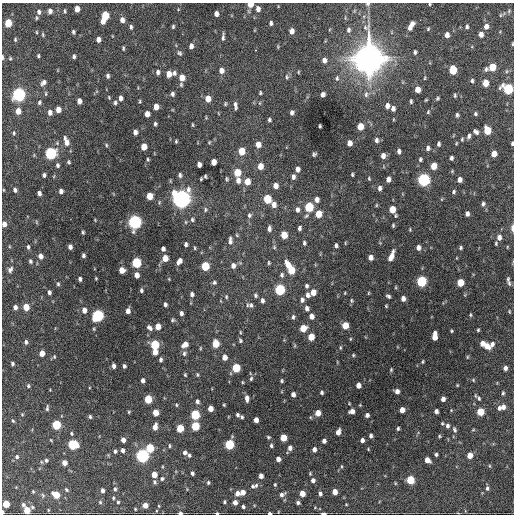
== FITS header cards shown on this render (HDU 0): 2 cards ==
NAXIS1  =                  512 / Axis length
NAXIS2  =                  512 / Axis length

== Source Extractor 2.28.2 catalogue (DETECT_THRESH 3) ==
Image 512 x 512 px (HDU 0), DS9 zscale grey, 1 PNG px = 1 image px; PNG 516 x 516 px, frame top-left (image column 1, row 512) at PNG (2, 3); no overlay
Background 1050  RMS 34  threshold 103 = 3 sigma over >= 5 px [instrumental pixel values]
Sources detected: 409; all 409 listed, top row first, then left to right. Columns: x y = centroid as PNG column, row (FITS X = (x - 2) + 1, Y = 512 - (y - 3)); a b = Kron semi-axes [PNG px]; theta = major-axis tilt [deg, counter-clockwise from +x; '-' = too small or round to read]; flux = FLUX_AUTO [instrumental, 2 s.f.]
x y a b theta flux
250 4 5 4 - 2.6e+04
368 4 6 4 1 3.4e+03
429 4 3 3 - 2.0e+03
77 9 5 4 - 1.7e+04
258 9 6 5 - 1.1e+04
50 11 6 4 -89 9.0e+03
65 11 5 3 - 3.3e+03
39 12 6 5 - 7.1e+03
216 14 5 4 - 9.9e+03
105 15 6 5 - 6.1e+04
500 15 5 3 - 2.3e+03
37 18 5 3 - 2.6e+03
122 20 6 5 - 1.1e+04
103 21 5 4 - 1.4e+04
8 23 5 5 - 6.3e+04
271 23 5 4 - 5.5e+03
411 24 6 4 45 1.3e+04
486 26 6 5 - 1.2e+04
131 27 6 4 -83 4.4e+03
173 27 4 3 - 3.2e+03
467 27 5 4 - 4.1e+03
410 28 5 4 - 9.1e+03
428 29 5 3 - 2.4e+03
349 30 7 5 75 5.4e+03
292 31 5 4 - 1.4e+04
36 32 4 3 - 1.8e+03
73 32 4 3 - 3.8e+03
43 34 6 3 -82 2.6e+03
481 34 5 4 - 1.2e+04
447 35 5 4 - 1.3e+04
223 37 9 3 83 5.9e+03
98 39 5 4 - 1.1e+04
15 40 5 3 - 2.8e+03
512 44 5 3 - 2.2e+03
191 46 5 4 - 9.2e+03
278 47 6 3 -90 2.1e+03
123 48 5 3 - 3.0e+03
256 50 3 2 - 5.6e+03
415 52 4 3 - 4.0e+03
179 53 7 6 - 4.7e+03
38 56 4 3 - 2.9e+03
74 56 5 4 - 4.7e+03
2 57 6 2 -90 3.4e+03
10 59 4 4 - 2.4e+03
369 59 13 11 85 3.4e+06
324 60 6 5 - 9.8e+03
492 67 6 5 - 4.9e+04
486 69 5 4 - 4.9e+03
221 70 6 5 - 1.3e+04
453 70 6 5 - 6.5e+04
507 71 5 3 - 2.5e+03
158 72 6 5 - 6.9e+03
298 72 4 4 - 2.3e+03
174 73 6 5 - 6.4e+03
169 74 5 5 - 2.1e+04
108 76 5 4 - 4.9e+03
287 77 7 5 89 4.3e+03
182 78 7 6 - 2.2e+04
337 78 7 5 82 4.9e+03
425 78 4 3 - 1.9e+03
472 81 5 4 - 3.8e+03
44 82 7 5 45 8.5e+03
485 83 5 4 - 2.9e+04
418 89 5 4 - 1.9e+04
508 89 6 6 - 1.8e+05
260 93 4 3 - 2.9e+03
19 94 6 5 - 5.2e+05
46 94 7 3 90 2.8e+03
172 94 5 4 - 5.7e+03
323 94 5 4 - 6.8e+03
366 94 9 6 88 7.4e+03
455 95 4 3 - 3.1e+03
109 97 5 4 - 2.2e+03
120 98 5 4 - 8.4e+03
437 98 5 4 - 2.9e+03
208 99 6 5 - 2.4e+04
426 100 3 2 - 2.0e+03
79 101 5 4 - 1.3e+04
140 101 5 3 - 2.4e+03
411 101 4 3 - 3.2e+03
39 102 6 4 68 3.7e+03
115 103 5 4 - 3.9e+03
225 104 5 3 - 2.8e+03
235 105 9 3 -82 6.8e+03
387 106 5 4 - 9.7e+03
156 107 5 4 - 1.8e+04
58 109 5 4 - 1.7e+04
393 109 5 4 - 8.7e+03
18 111 6 5 - 2.3e+04
50 112 6 5 - 1.1e+04
428 112 5 4 - 2.5e+03
292 113 5 4 - 6.5e+03
147 114 5 4 - 1.8e+04
475 114 4 4 - 3.8e+03
457 115 5 3 - 4.2e+03
269 120 4 4 - 3.9e+03
155 124 4 4 - 3.9e+03
192 125 5 3 - 2.3e+03
320 126 4 3 - 2.9e+03
360 126 5 5 - 3.3e+04
487 130 6 5 - 5.6e+04
135 132 5 4 - 1.0e+04
476 132 7 5 -40 6.7e+03
14 133 5 3 - 2.5e+03
469 136 5 4 - 5.9e+03
462 139 5 4 - 2.5e+03
376 140 7 5 -84 6.4e+03
176 141 3 3 - 2.5e+03
66 142 10 5 -73 1.8e+04
209 142 4 4 - 2.3e+03
349 143 5 4 - 1.4e+04
456 143 5 3 - 2.1e+03
258 144 6 5 - 1.9e+04
439 144 5 3 - 4.9e+03
512 144 4 3 - 3.4e+03
106 145 5 4 - 2.7e+03
144 147 5 4 - 2.9e+04
428 148 6 5 - 6.5e+03
242 151 6 5 - 3.9e+04
399 151 5 4 - 6.1e+03
51 153 6 5 - 2.9e+05
314 154 4 3 - 3.8e+03
494 154 5 4 - 2.6e+04
383 156 5 5 - 1.1e+04
451 158 4 3 - 5.4e+03
148 159 5 4 - 2.8e+03
420 159 6 4 84 3.9e+03
69 162 5 3 - 3.0e+03
213 162 5 4 - 2.0e+04
58 165 5 4 - 4.6e+03
199 165 5 4 - 1.2e+04
260 166 6 5 - 2.0e+04
434 166 5 4 - 3.2e+04
297 169 5 4 - 9.7e+03
452 171 4 4 - 2.4e+03
237 173 6 5 - 4.8e+04
352 174 3 2 - 2.7e+03
44 175 4 3 - 5.2e+03
180 175 6 4 -81 4.7e+03
205 176 4 3 - 3.0e+03
293 177 5 4 - 6.8e+03
369 178 6 4 -65 2.5e+03
201 179 3 2 - 2.4e+03
227 179 5 3 - 3.1e+03
388 179 5 4 - 1.2e+04
238 180 7 5 -85 1.2e+04
424 180 6 5 - 4.3e+05
460 180 5 4 - 1.1e+04
247 181 6 5 - 2.4e+04
275 186 5 4 - 1.4e+04
380 188 6 5 - 6.9e+03
15 190 5 4 - 5.7e+03
61 191 4 4 - 8.1e+03
453 192 5 4 - 3.8e+03
39 193 4 4 - 7.3e+03
149 196 5 5 - 3.7e+04
181 199 8 7 - 1.4e+06
267 199 6 5 - 8.0e+04
317 200 5 5 - 1.1e+04
159 202 5 3 - 2.4e+03
483 204 6 5 - 5.2e+03
274 205 6 5 - 1.2e+04
376 205 5 3 - 2.2e+03
309 207 6 5 - 1.1e+05
392 209 6 5 - 3.4e+04
205 210 7 5 89 3.9e+03
297 210 6 5 - 7.4e+03
318 214 6 5 - 3.5e+04
467 214 5 4 - 7.3e+03
249 215 6 5 - 4.8e+03
95 220 4 3 - 1.6e+03
192 220 6 6 - 4.5e+03
135 222 6 5 - 6.0e+05
4 224 5 4 - 1.2e+04
393 225 4 3 - 2.9e+03
269 228 6 4 90 6.9e+03
299 228 4 3 - 5.0e+03
512 228 9 4 -88 6.9e+03
410 230 4 3 - 2.0e+03
83 232 3 3 - 3.2e+03
284 235 5 5 - 4.0e+04
499 237 6 5 - 1.0e+04
230 240 9 4 90 7.3e+03
304 243 5 4 - 4.0e+03
496 243 4 3 - 2.6e+03
186 244 4 3 - 5.4e+03
336 245 5 4 - 4.9e+03
28 247 6 3 -84 3.8e+03
70 247 5 4 - 8.2e+03
507 247 4 3 - 1.7e+03
195 248 5 3 - 2.3e+03
418 248 5 4 - 1.0e+04
460 248 4 4 - 3.5e+03
163 249 5 4 - 7.0e+03
83 255 4 3 - 5.1e+03
40 256 5 5 - 1.1e+04
391 256 10 4 68 2.0e+04
370 257 5 4 - 1.3e+04
165 258 5 5 - 2.6e+04
30 261 5 4 - 4.3e+03
179 261 6 4 57 1.2e+04
136 263 6 5 - 1.6e+05
269 263 5 3 - 2.8e+03
288 265 10 6 -67 2.6e+04
205 266 6 5 - 7.9e+04
233 266 6 5 - 1.0e+04
10 270 9 6 58 6.6e+03
122 270 5 5 - 2.5e+04
291 270 6 5 - 5.2e+04
137 275 5 4 - 1.5e+04
282 275 6 5 - 4.7e+03
96 278 3 2 - 2.0e+03
80 279 4 3 - 5.1e+03
169 279 5 3 - 1.9e+03
508 279 6 4 80 4.0e+03
421 281 6 5 - 2.0e+05
214 282 6 6 - 4.4e+03
460 283 5 5 - 4.9e+04
509 283 8 5 -79 5.0e+03
58 284 5 4 - 3.2e+03
306 286 5 4 - 5.1e+03
141 290 5 4 - 4.2e+03
280 290 6 5 - 2.0e+05
49 292 4 3 - 5.9e+03
313 292 5 5 - 2.2e+04
368 293 5 3 - 2.0e+03
192 294 5 5 - 7.3e+03
255 295 6 5 - 4.1e+03
308 295 6 5 - 8.5e+03
388 296 5 4 - 4.5e+03
226 297 6 4 -72 3.1e+03
403 298 5 4 - 9.5e+03
302 300 6 5 - 7.5e+03
351 300 6 4 -75 3.3e+03
262 301 6 4 -89 6.4e+03
165 304 4 3 - 5.4e+03
251 305 8 6 -55 6.6e+03
386 306 4 3 - 2.2e+03
15 307 5 4 - 9.1e+03
26 307 5 4 - 3.4e+04
307 308 6 5 - 7.6e+03
84 310 5 5 - 1.3e+04
128 311 5 4 - 1.1e+04
509 311 5 3 - 2.4e+03
181 313 5 4 - 6.6e+03
470 315 5 3 - 2.6e+03
98 316 6 5 - 3.0e+05
311 316 5 5 - 1.3e+04
293 317 6 4 89 4.7e+03
173 320 5 4 - 3.4e+03
345 325 5 5 - 3.4e+04
158 326 5 4 - 2.1e+04
149 328 7 5 -44 7.6e+03
303 328 5 5 - 3.9e+04
478 330 4 3 - 2.8e+03
451 331 3 3 - 2.4e+03
240 332 5 3 - 2.1e+03
435 336 8 4 85 2.7e+04
311 337 5 5 - 3.6e+04
240 341 5 4 - 3.4e+03
26 342 5 4 - 5.8e+03
482 343 5 4 - 1.6e+04
185 344 7 5 37 1.6e+04
216 344 6 5 - 5.4e+04
492 344 8 5 64 9.6e+03
155 345 6 5 - 1.1e+05
486 346 6 5 - 2.3e+04
200 348 5 3 - 2.0e+03
340 348 5 3 - 2.6e+03
155 352 5 4 - 1.9e+04
42 353 5 4 - 2.0e+04
184 353 7 6 - 5.8e+03
353 355 4 4 - 2.6e+03
54 357 6 4 -71 2.7e+03
224 357 5 4 - 1.5e+04
467 357 5 3 - 2.3e+03
161 359 5 4 - 5.2e+03
422 362 4 3 - 2.7e+03
12 364 4 4 - 4.6e+03
114 366 5 3 - 7.4e+03
124 366 4 3 - 4.3e+03
236 368 5 5 - 8.8e+04
505 368 4 4 - 9.2e+03
391 370 4 3 - 2.6e+03
185 375 4 3 - 2.7e+03
197 375 5 4 - 2.7e+03
251 379 6 4 63 3.6e+03
143 380 4 3 - 7.4e+03
473 380 4 4 - 2.3e+03
282 381 4 3 - 2.9e+03
242 382 4 3 - 2.0e+03
358 385 5 4 - 1.5e+04
457 385 4 3 - 2.0e+03
28 386 5 4 - 3.6e+03
397 391 4 4 - 1.1e+04
322 392 4 3 - 4.6e+03
503 393 6 4 79 3.3e+03
293 394 4 4 - 1.0e+04
247 398 6 4 -86 9.7e+03
479 398 7 5 -59 4.8e+03
148 399 5 5 - 7.4e+04
443 399 4 4 - 1.0e+04
197 401 5 4 - 6.1e+03
349 403 4 3 - 1.7e+03
176 405 4 4 - 2.6e+03
224 405 3 3 - 2.1e+03
360 405 3 3 - 1.7e+03
503 407 5 4 - 1.1e+04
47 408 8 4 85 4.0e+03
499 408 5 4 - 6.9e+03
210 409 5 4 - 2.0e+04
402 410 5 4 - 1.9e+04
352 411 5 4 - 1.2e+04
436 411 4 4 - 7.7e+03
129 412 4 4 - 2.5e+03
480 412 5 5 - 5.4e+04
156 413 5 4 - 3.1e+04
318 413 5 4 - 2.6e+04
22 414 4 4 - 2.2e+03
195 415 5 5 - 1.4e+05
237 415 4 3 - 4.4e+03
367 415 4 4 - 6.4e+03
90 417 5 4 - 3.6e+03
242 417 4 3 - 3.2e+03
256 420 5 4 - 1.3e+04
13 421 5 4 - 2.8e+03
442 423 5 4 - 2.5e+03
56 425 5 5 - 1.2e+05
195 426 5 5 - 8.7e+04
447 426 6 5 - 6.1e+03
155 427 6 4 78 1.7e+04
180 428 5 5 - 5.4e+04
398 429 4 3 - 3.7e+03
454 430 8 5 -66 5.0e+03
473 430 5 3 - 2.0e+03
338 432 6 4 74 1.4e+04
71 433 5 4 - 3.0e+03
371 436 4 3 - 5.7e+03
439 436 5 4 - 2.8e+03
268 437 4 4 - 2.8e+03
283 438 5 5 - 4.0e+04
123 440 4 4 - 1.3e+04
362 440 4 4 - 8.1e+03
324 441 4 4 - 7.8e+03
73 444 6 5 - 1.5e+05
229 444 5 5 - 1.5e+05
170 446 5 3 - 2.8e+03
271 446 5 4 - 3.8e+03
150 448 5 5 - 8.3e+04
290 448 5 4 - 9.6e+03
314 449 4 4 - 9.9e+03
123 450 5 4 - 7.2e+03
115 451 5 4 - 4.7e+03
185 453 5 5 - 7.8e+03
436 454 3 3 - 4.0e+03
189 455 5 4 - 4.4e+03
470 455 5 4 - 2.4e+04
142 456 6 5 - 5.5e+05
17 457 6 5 - 5.2e+03
278 459 4 4 - 1.1e+04
46 460 5 5 - 4.1e+03
427 460 5 4 - 1.8e+04
64 463 4 4 - 1.6e+04
341 466 5 3 - 2.1e+03
490 466 5 3 - 1.9e+03
192 473 4 3 - 5.0e+03
154 474 5 4 - 2.1e+04
261 476 4 4 - 1.0e+04
162 479 5 5 - 4.2e+03
313 480 5 4 - 8.2e+03
410 480 5 5 - 7.7e+04
155 482 5 4 - 4.3e+03
208 482 5 4 - 3.3e+03
395 483 5 3 - 1.9e+03
275 484 4 3 - 2.5e+03
254 486 11 5 16 7.8e+03
487 488 6 5 - 5.3e+03
115 489 6 5 - 4.4e+03
66 490 7 4 -46 3.3e+03
102 490 5 3 - 8.0e+03
33 491 4 3 - 2.2e+03
243 492 5 4 - 1.6e+04
335 492 5 4 - 2.0e+04
237 493 6 6 - 1.3e+04
302 493 5 4 - 2.5e+04
320 494 5 4 - 6.0e+03
43 495 6 5 - 3.5e+03
56 495 6 5 - 4.5e+04
282 495 8 5 30 7.7e+03
113 498 5 4 - 2.8e+03
100 502 5 5 - 3.4e+03
118 502 4 4 - 2.8e+03
224 502 4 3 - 3.2e+03
235 502 5 4 - 1.2e+04
298 503 4 4 - 4.5e+03
6 504 5 4 - 4.7e+04
346 504 3 2 - 1.8e+03
23 505 5 4 - 4.9e+03
145 505 4 4 - 1.8e+04
159 506 4 2 - 1.5e+03
243 506 4 3 - 4.5e+03
32 507 5 4 - 2.6e+03
27 510 5 4 - 3.9e+04
48 510 5 3 - 1.8e+03
3 512 4 2 - 5.3e+03
180 513 4 3 - 7.1e+03
217 513 4 2 - 3.7e+03
269 513 3 3 - 4.9e+03
323 513 4 2 - 6.7e+03
At the frame edge (FLAGS 8, measured only in part): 14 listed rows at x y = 250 4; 368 4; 429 4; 512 44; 2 57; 508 89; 512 144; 4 224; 512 228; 3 512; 180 513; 217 513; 269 513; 323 513